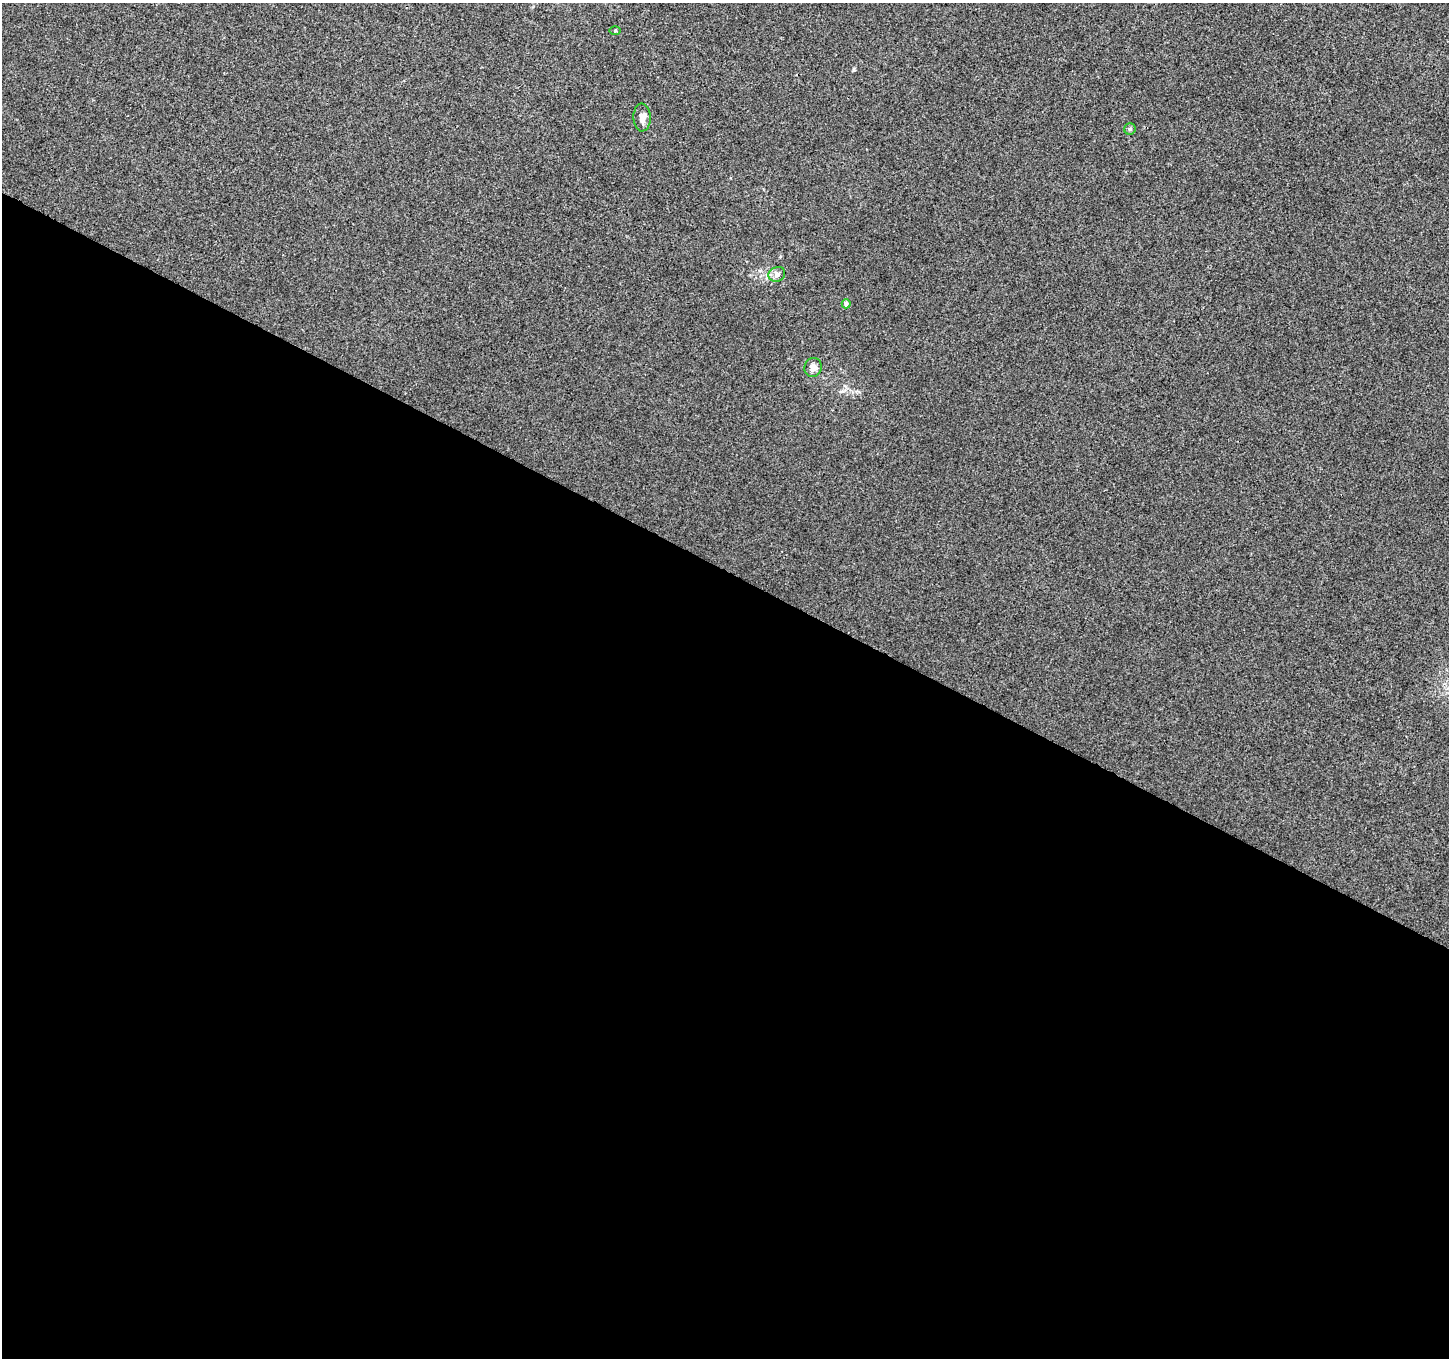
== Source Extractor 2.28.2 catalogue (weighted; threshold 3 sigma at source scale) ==
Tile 14 of 4 x 4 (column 2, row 4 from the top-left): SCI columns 1448-2894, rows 198-1553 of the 5795 x 5885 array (HDU 1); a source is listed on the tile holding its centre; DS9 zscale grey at full resolution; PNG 1451 x 1360 px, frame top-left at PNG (2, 3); each listed source drawn as its Kron ellipse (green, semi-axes under 4 px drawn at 4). Shown black and unused: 58% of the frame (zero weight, under 3 of 4 exposures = <1% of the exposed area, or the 3 px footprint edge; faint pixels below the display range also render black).
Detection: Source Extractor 2.28.2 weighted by HDU 2 'WHT'; one run over the whole footprint, this tile lists its part. Background -1.08e-04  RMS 0.0034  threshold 0.0151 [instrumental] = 3 sigma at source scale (4.5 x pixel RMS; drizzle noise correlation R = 1.50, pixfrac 1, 0.0396/0.0396 arcsec/px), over >= 5 px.
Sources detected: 6; all 6 listed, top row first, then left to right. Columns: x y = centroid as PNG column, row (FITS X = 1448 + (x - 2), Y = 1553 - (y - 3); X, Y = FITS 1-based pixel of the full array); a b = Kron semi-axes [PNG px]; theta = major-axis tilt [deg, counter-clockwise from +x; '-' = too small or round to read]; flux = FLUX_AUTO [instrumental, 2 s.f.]
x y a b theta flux
615 31 5 3 - 0.35
642 117 14 8 -88 2.4
1130 129 5 5 - 0.61
777 274 8 7 - 1.3
846 304 4 4 - 1
813 367 9 8 - 2